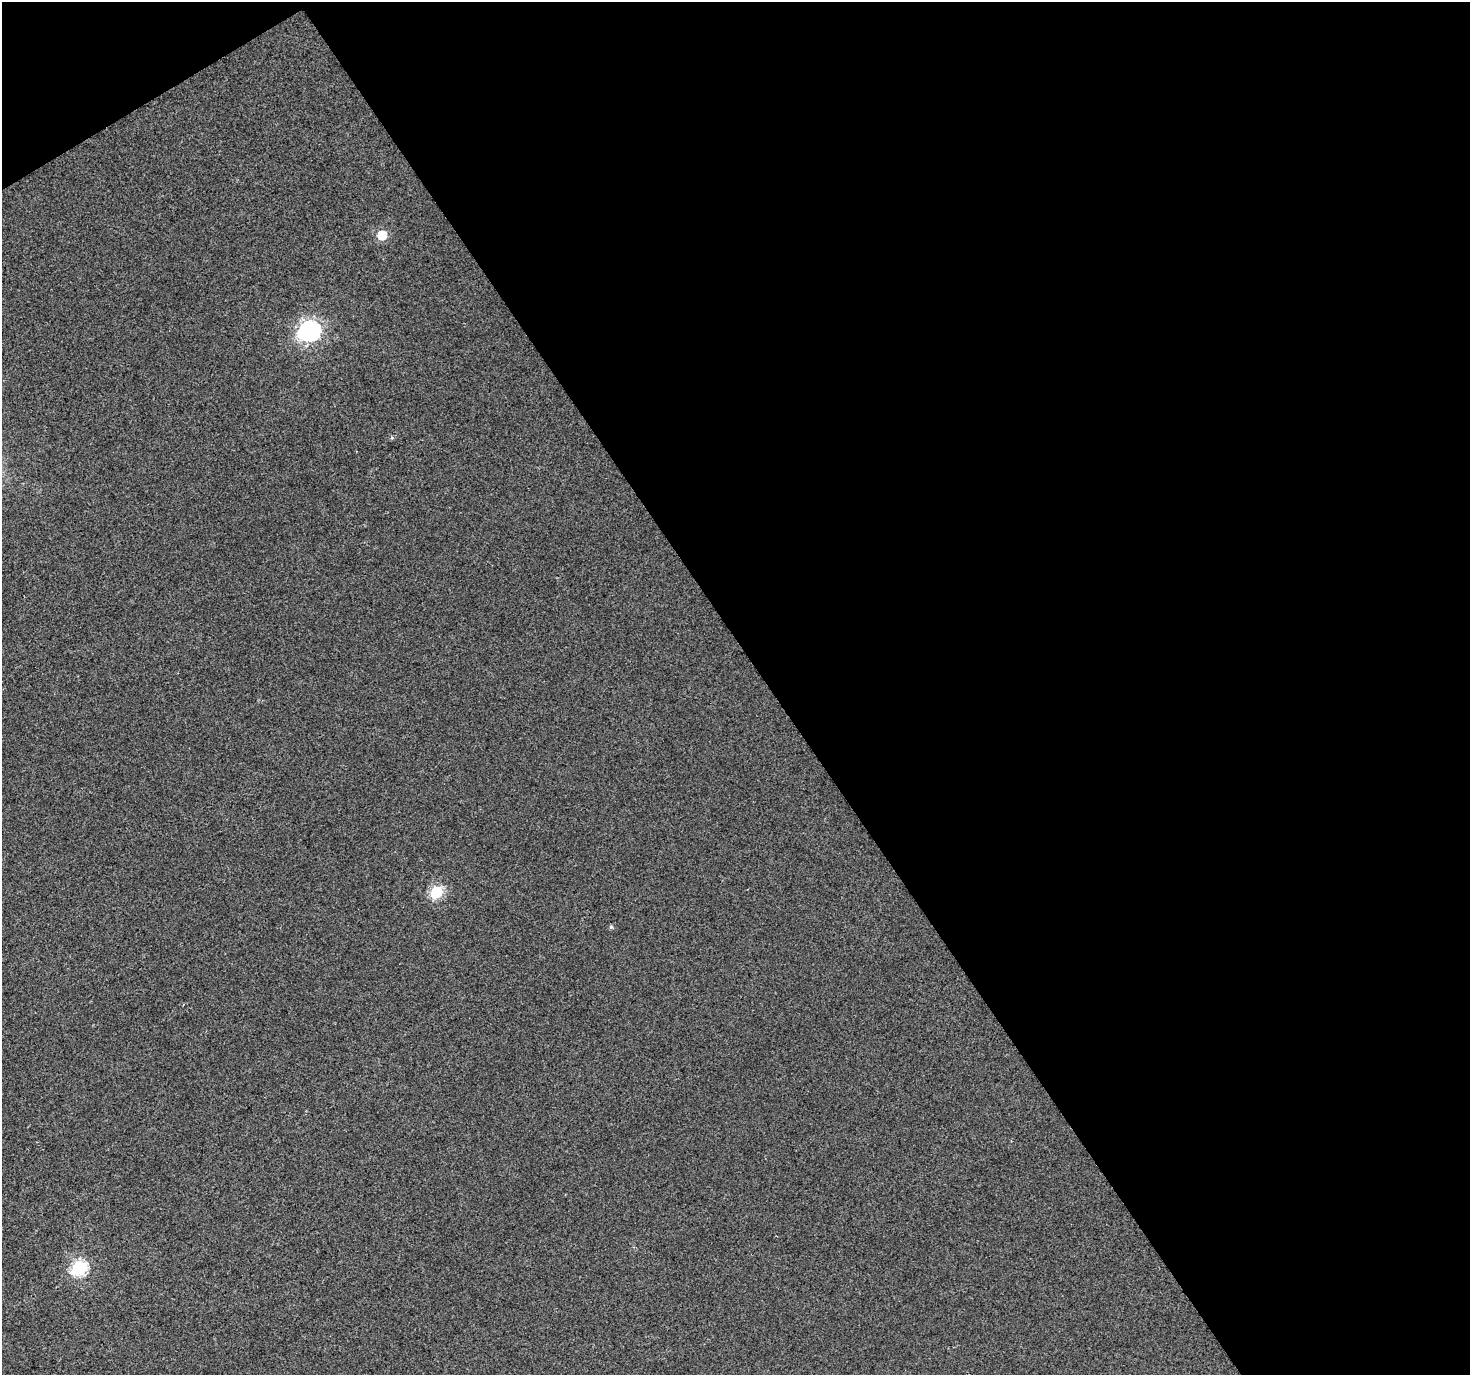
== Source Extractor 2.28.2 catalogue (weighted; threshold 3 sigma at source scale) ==
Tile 2 of 2 x 2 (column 2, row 1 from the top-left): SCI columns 1469-2936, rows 1458-2830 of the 2936 x 2896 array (HDU 1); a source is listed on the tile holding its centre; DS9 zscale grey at full resolution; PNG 1472 x 1377 px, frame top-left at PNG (2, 2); no overlay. Shown black and unused: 49% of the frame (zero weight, under 2 of 3 exposures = <1% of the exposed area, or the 3 px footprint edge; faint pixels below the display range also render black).
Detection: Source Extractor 2.28.2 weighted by HDU 2 'WHT'; one run over the whole footprint, this tile lists its part. Background 0.0319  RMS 0.0085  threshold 0.0381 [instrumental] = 3 sigma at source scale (4.5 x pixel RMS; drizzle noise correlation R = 1.50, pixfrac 1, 0.0396/0.0396 arcsec/px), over >= 5 px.
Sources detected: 6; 1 inside a brighter object's white glare — not listed; the other 5 listed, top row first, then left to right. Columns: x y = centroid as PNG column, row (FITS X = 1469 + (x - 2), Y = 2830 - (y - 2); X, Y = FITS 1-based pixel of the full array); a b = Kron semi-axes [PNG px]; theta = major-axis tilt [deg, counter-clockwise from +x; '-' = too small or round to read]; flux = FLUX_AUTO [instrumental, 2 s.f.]
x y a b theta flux
382 235 6 6 - 33
310 331 8 8 - 310
436 892 7 6 - 71
611 927 5 4 - 1.4
79 1268 7 7 - 120